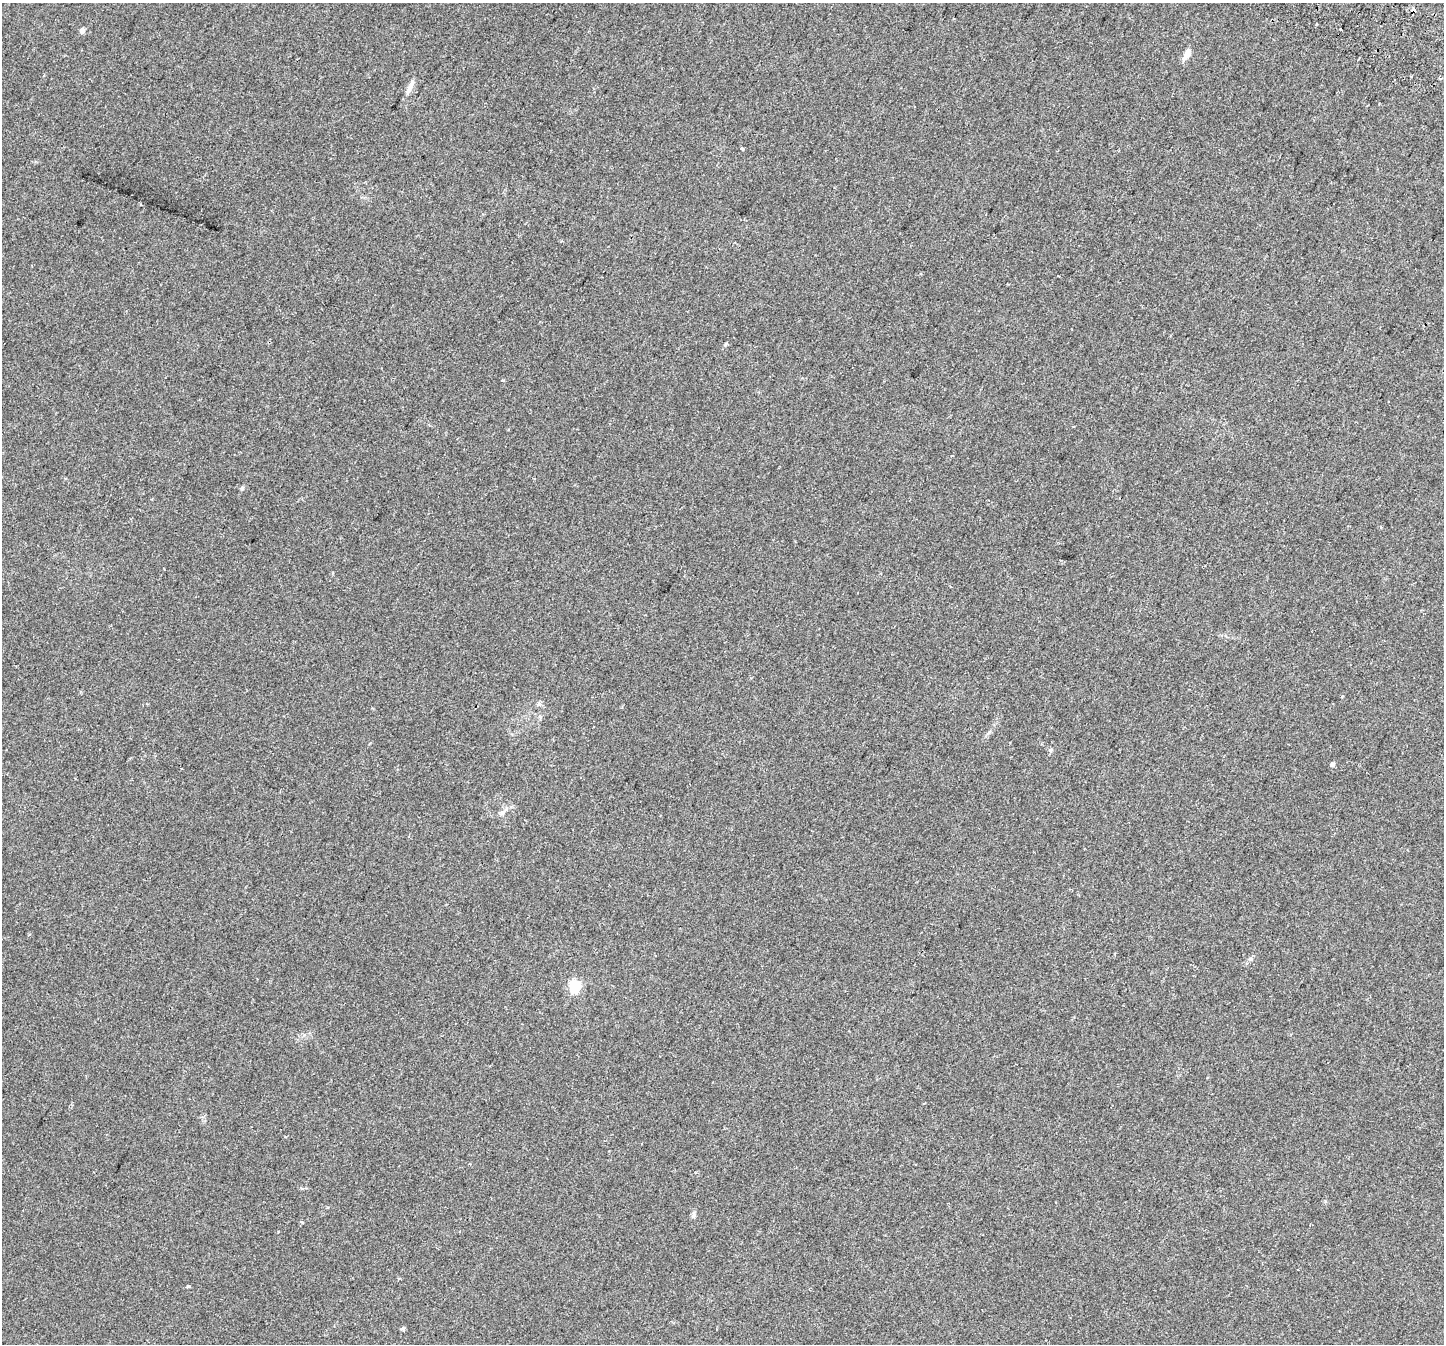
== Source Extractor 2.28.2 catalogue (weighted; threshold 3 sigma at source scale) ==
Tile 10 of 4 x 4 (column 2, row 3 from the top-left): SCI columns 1508-2949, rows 1684-3025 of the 5890 x 5987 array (HDU 1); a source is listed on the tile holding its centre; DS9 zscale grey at full resolution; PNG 1446 x 1346 px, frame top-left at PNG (2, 3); no overlay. Shown black and unused: <1% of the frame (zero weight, under 2 of 3 exposures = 4% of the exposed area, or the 3 px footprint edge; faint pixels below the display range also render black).
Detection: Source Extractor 2.28.2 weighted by HDU 2 'WHT'; one run over the whole footprint, this tile lists its part. Background 0.0629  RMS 0.0063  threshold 0.0284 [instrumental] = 3 sigma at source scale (4.5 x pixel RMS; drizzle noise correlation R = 1.50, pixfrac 1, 0.0396/0.0396 arcsec/px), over >= 5 px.
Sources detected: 24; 2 cosmic-ray / hot-pixel residue — not listed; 2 inside a brighter listed object's ellipse — not listed separately; the other 20 listed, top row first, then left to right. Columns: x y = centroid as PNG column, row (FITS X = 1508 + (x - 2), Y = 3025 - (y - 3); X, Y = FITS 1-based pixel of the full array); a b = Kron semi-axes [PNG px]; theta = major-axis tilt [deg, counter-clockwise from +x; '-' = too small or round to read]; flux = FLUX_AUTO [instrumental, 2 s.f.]
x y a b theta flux
1413 10 4 3 - 5.5
1317 23 3 3 - 1.4
1341 29 4 2 - 1.9
82 30 5 4 - 3.5
1188 52 10 8 69 3.1
409 90 16 6 63 3.1
742 149 3 3 - 3
1058 276 3 2 - 0.58
502 380 3 3 - 1.1
242 488 6 5 - 0.88
539 704 7 5 45 1.2
989 732 9 3 45 1.1
1051 750 7 5 68 1.1
1332 764 4 4 - 2
502 813 8 6 62 1.7
575 986 6 6 - 63
915 1165 3 2 - 0.73
693 1215 10 6 84 1.5
188 1286 3 3 - 2.4
402 1328 7 4 7 0.83
Overlapping masked pixels (flux is a lower limit): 1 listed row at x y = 1413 10
Unlisted compact peaks at least as high as the median listed source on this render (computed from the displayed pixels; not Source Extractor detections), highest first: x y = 1251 959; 725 345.